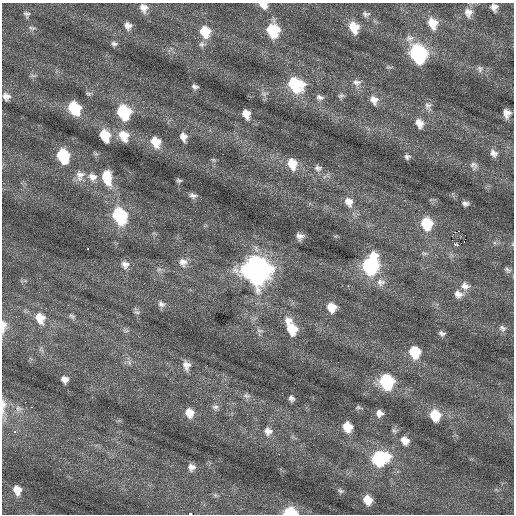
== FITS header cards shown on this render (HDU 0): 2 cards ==
NAXIS1  =                  512 / Axis length
NAXIS2  =                  512 / Axis length

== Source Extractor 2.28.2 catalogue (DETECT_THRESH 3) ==
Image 512 x 512 px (HDU 0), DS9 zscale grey, 1 PNG px = 1 image px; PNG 516 x 516 px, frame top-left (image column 1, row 512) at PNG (2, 3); no overlay
Background 0.301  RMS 0.83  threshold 2.48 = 3 sigma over >= 5 px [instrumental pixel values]
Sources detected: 114; all 114 listed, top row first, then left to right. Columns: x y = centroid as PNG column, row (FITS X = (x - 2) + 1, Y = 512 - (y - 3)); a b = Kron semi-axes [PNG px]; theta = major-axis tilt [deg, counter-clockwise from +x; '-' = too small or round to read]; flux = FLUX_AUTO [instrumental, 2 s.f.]
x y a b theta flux
263 5 9 7 -29 510
494 7 8 7 - 300
144 8 12 10 -63 440
468 12 12 11 - 480
26 14 9 8 - 170
366 14 11 7 -5 190
432 23 14 11 -67 920
128 26 10 9 - 340
354 27 12 9 -68 1100
32 28 10 5 -7 140
273 30 14 12 -81 2100
205 32 13 11 -69 1300
409 38 12 10 -3 390
114 44 9 7 -2 170
202 44 10 8 -7 220
418 54 12 10 -68 10000
198 68 3 2 - 93
480 69 9 8 - 200
33 76 8 4 -8 110
357 83 12 11 - 380
295 84 16 13 -34 3300
195 87 6 4 -16 160
88 93 8 5 -11 110
264 94 10 6 -3 180
341 95 8 6 2 140
6 96 9 8 - 330
320 97 11 7 -19 240
374 100 13 11 -60 500
428 106 13 9 -71 320
74 108 11 9 -60 3200
123 112 12 10 -67 4000
507 113 8 6 -78 370
246 114 10 7 -67 550
419 123 11 9 -61 530
105 135 11 9 -64 1500
124 136 14 11 -64 960
183 137 10 8 -68 420
156 142 12 10 -58 1000
494 153 11 9 -50 320
96 154 7 4 -18 100
63 156 11 9 -69 3600
407 157 7 6 - 160
213 160 7 5 -20 100
292 164 14 11 -70 950
474 166 12 10 -63 290
318 168 11 9 -10 270
80 175 16 12 83 540
92 177 13 11 -26 530
107 178 17 10 -77 1700
179 180 6 4 -12 110
193 195 10 6 -17 220
349 202 14 11 -63 560
465 204 8 6 -8 180
195 211 2 2 - 59
119 216 13 10 -65 5500
426 224 11 10 - 2200
458 231 2 2 - 1300
465 235 2 2 - 260
300 236 7 6 - 270
452 240 3 2 - 120
458 245 3 2 - 11000
88 249 3 2 - 170
424 253 10 5 -11 140
183 262 13 12 - 460
125 264 10 10 - 350
370 266 14 10 75 8700
159 269 7 6 - 150
256 270 14 12 -59 61000
507 270 10 7 -35 180
381 282 13 10 -3 460
348 286 2 2 - 250
465 286 13 10 -17 430
458 294 12 10 -26 460
161 304 10 8 -29 250
331 307 9 9 - 860
137 312 9 5 -11 130
72 316 10 6 -39 150
40 318 14 11 -62 910
288 321 11 10 - 460
3 325 10 8 -80 370
502 328 10 8 -43 240
292 329 12 9 -67 1500
3 330 8 5 82 180
260 331 10 6 -16 180
442 333 8 6 -23 170
414 352 10 9 - 1900
129 363 7 6 - 160
186 365 11 8 -74 390
65 379 7 6 - 310
386 381 11 10 - 5100
246 396 12 7 -12 210
291 398 6 5 - 180
25 402 2 2 - 58
3 406 24 7 87 450
215 407 10 7 -3 210
358 407 9 6 1 120
18 409 10 8 -12 280
189 413 12 10 -72 640
379 413 8 8 - 340
435 415 11 10 - 1400
487 417 2 2 - 150
347 427 9 8 - 1000
268 431 12 12 - 480
394 431 8 6 -48 140
15 432 3 3 - 160
405 440 12 10 -51 530
380 458 15 12 9 4900
191 467 9 9 - 330
17 490 12 9 -71 770
340 491 9 5 -24 130
215 495 6 5 - 110
368 500 9 8 - 770
290 512 10 6 -1 2400
190 514 4 2 - 1900
At the frame edge (FLAGS 8, measured only in part): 6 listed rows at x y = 263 5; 3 325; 3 330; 3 406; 290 512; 190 514